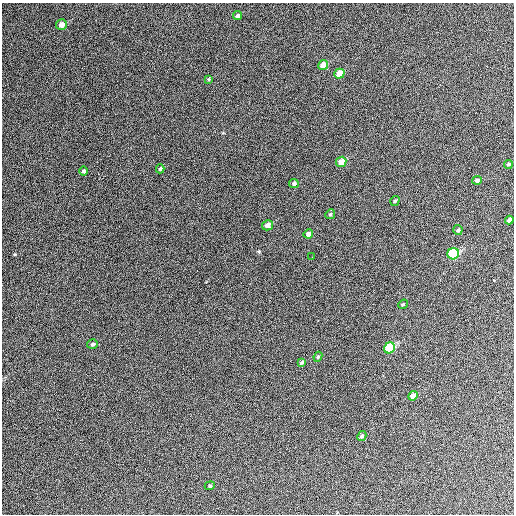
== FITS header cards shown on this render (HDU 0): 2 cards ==
NAXIS1  =                  512 / Axis length
NAXIS2  =                  512 / Axis length

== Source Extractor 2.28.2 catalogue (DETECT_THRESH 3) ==
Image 512 x 512 px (HDU 0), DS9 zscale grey, 1 PNG px = 1 image px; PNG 516 x 516 px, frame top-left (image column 1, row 512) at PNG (2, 3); each listed source drawn as its Kron ellipse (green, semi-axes under 4 px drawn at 4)
Background 449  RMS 22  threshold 66.7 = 3 sigma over >= 5 px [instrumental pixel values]
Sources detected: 27; all 27 listed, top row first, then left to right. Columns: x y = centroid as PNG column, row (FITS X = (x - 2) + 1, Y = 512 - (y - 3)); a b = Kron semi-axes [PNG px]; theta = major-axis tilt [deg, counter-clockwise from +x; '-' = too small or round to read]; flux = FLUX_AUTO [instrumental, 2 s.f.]
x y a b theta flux
238 16 4 4 - 3200
61 25 5 5 - 9300
323 65 5 4 - 16000
339 74 5 4 - 20000
208 79 3 3 - 1500
341 162 5 5 - 19000
508 164 4 4 - 2000
160 169 4 3 - 2000
83 171 4 4 - 2400
477 180 5 4 - 4000
294 183 5 4 - 3400
395 201 5 4 - 2200
330 214 5 4 - 1900
509 220 4 4 - 5000
267 225 5 5 - 7300
458 230 5 4 - 2600
308 234 5 4 - 6100
453 254 6 5 - 140000
312 257 2 2 - 790
403 304 5 4 - 2000
92 344 5 5 - 2800
389 348 6 5 - 79000
318 357 5 4 - 2000
302 362 3 3 - 2200
413 396 5 4 - 11000
362 436 5 4 - 2800
210 486 5 4 - 1900